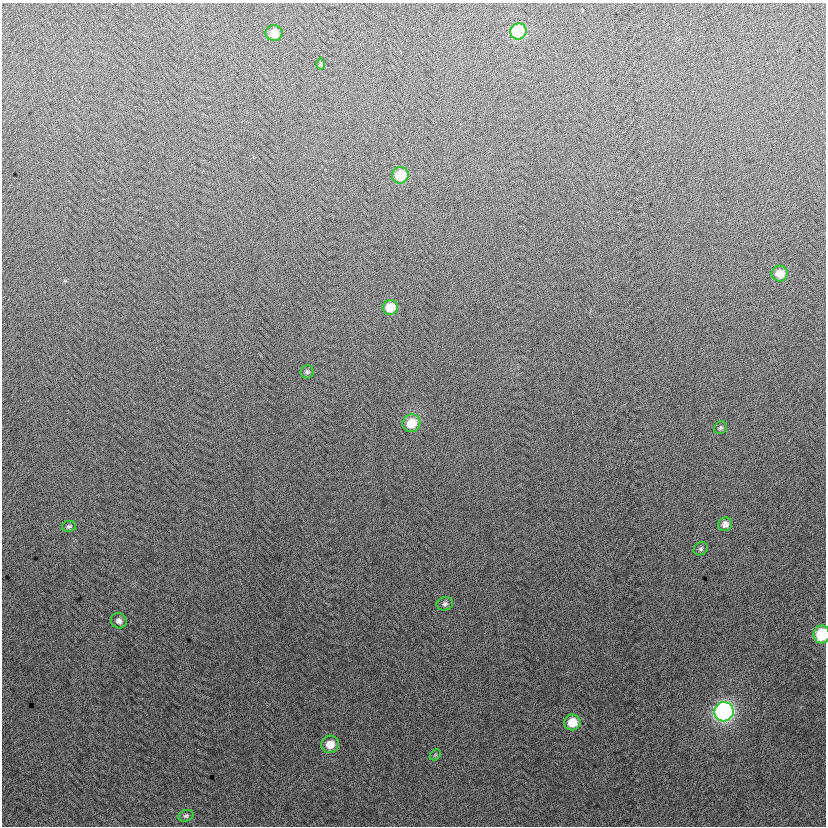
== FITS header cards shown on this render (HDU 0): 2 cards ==
NAXIS1  =                  824
NAXIS2  =                  824

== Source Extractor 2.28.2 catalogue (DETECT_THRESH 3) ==
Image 824 x 824 px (HDU 0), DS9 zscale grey, 1 PNG px = 1 image px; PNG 828 x 828 px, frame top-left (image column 1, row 824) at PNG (2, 3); each listed source drawn as its Kron ellipse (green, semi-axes under 4 px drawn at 4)
Background 2.27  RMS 13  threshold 39.1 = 3 sigma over >= 5 px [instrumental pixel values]
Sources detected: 20; all 20 listed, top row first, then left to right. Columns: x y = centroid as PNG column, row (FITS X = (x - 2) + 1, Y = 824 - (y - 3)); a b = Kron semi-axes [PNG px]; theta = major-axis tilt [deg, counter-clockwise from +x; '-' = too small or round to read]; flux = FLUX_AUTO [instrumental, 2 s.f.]
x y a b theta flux
518 31 8 8 - 58000
274 33 8 8 - 12000
320 64 6 4 -88 1100
400 175 8 8 - 26000
780 274 8 8 - 12000
390 307 7 7 - 19000
307 372 7 6 - 2000
411 423 9 8 - 18000
720 428 7 6 - 1800
725 524 7 6 - 4700
69 526 7 5 10 1800
701 549 7 6 - 2000
445 604 8 6 17 2400
119 621 8 7 - 3900
822 634 9 8 - 38000
724 712 10 9 - 270000
572 722 8 8 - 19000
330 744 9 8 - 12000
435 755 6 4 45 1200
186 816 8 5 18 1800
At the frame edge (FLAGS 8, measured only in part): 1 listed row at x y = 822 634